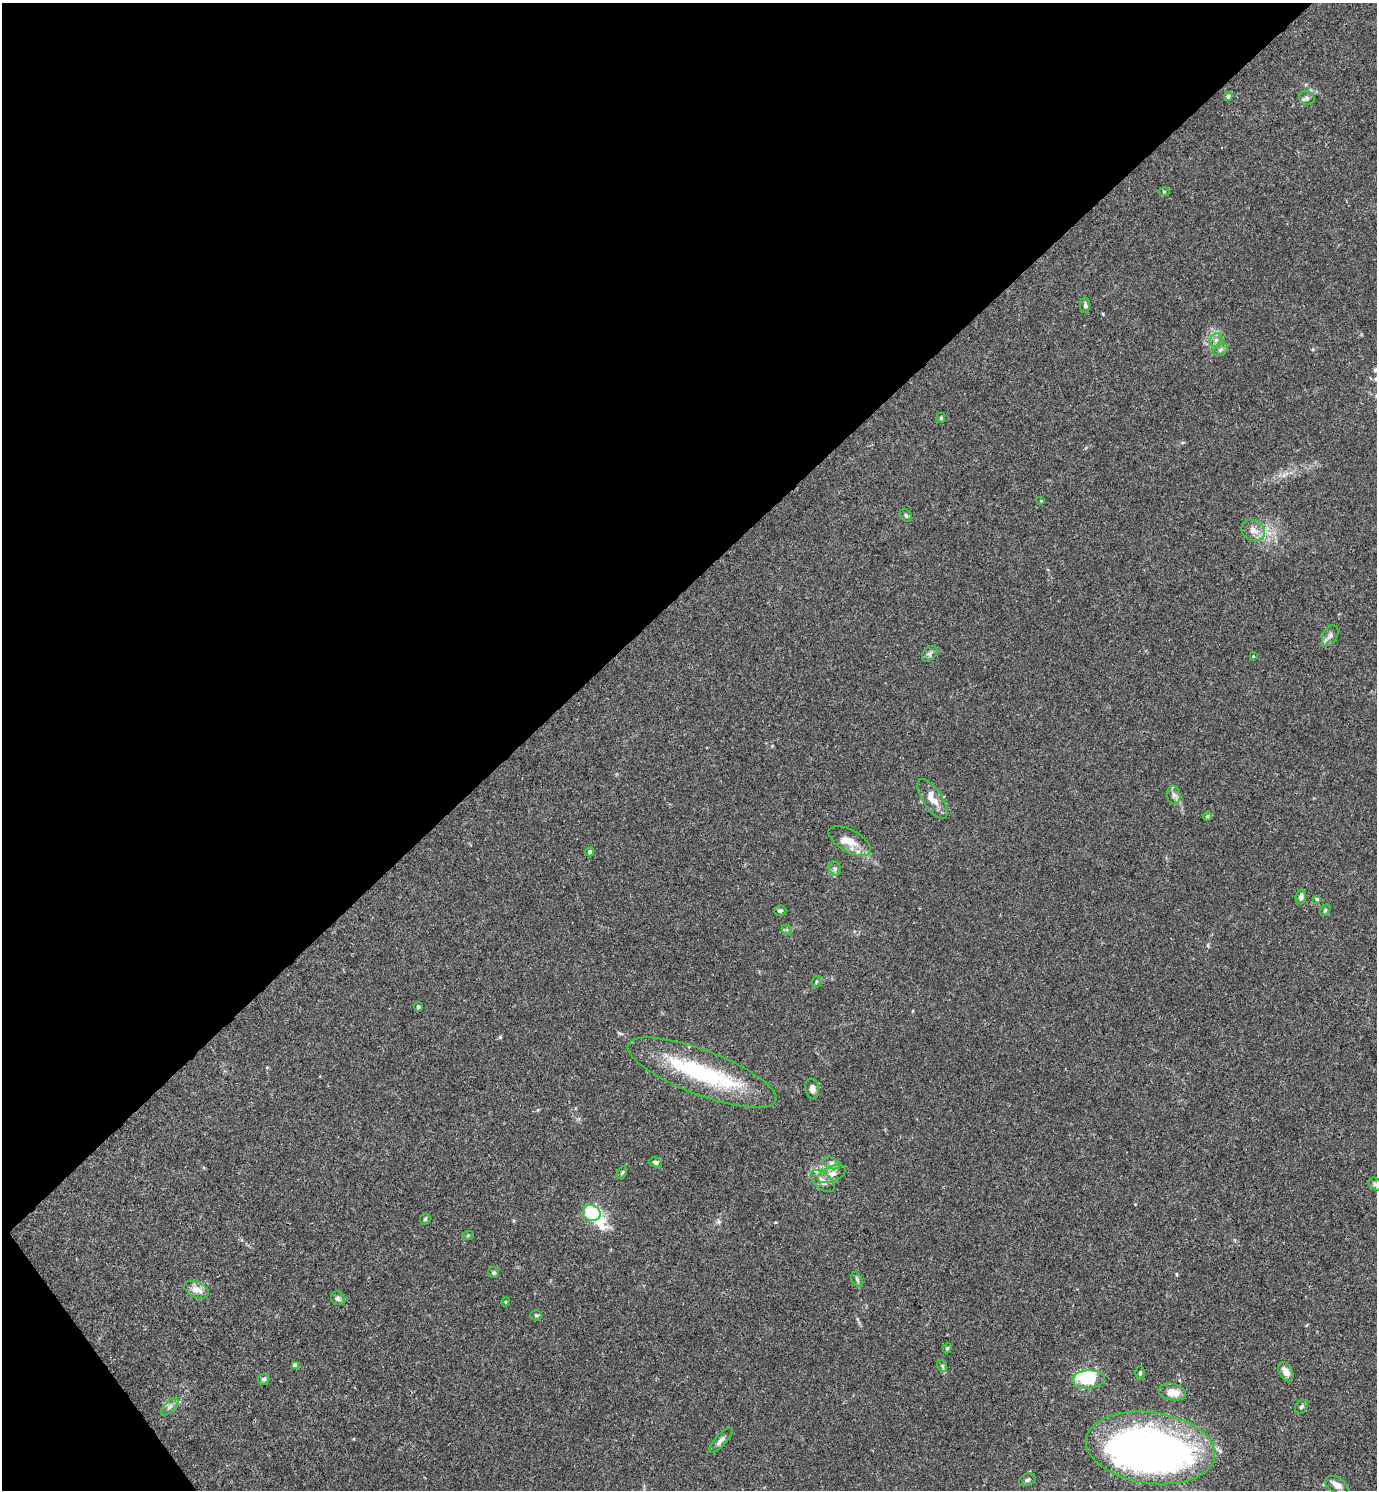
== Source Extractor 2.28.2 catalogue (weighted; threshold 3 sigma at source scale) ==
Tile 5 of 4 x 4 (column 1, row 2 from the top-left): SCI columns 300-1674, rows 2980-4467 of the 5958 x 5961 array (HDU 1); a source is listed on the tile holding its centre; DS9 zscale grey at full resolution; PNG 1379 x 1492 px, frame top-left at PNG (2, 3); each listed source drawn as its Kron ellipse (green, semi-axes under 4 px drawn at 4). Shown black and unused: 41% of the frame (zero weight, under 3 of 4 exposures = <1% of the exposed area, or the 3 px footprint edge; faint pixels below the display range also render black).
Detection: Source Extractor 2.28.2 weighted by HDU 2 'WHT'; one run over the whole footprint, this tile lists its part. Background 0.016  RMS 0.0021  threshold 0.00952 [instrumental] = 3 sigma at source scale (4.5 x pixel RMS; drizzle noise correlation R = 1.50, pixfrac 1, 0.05/0.05 arcsec/px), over >= 5 px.
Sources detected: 63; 3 inside a brighter object's white glare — neither listed nor drawn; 3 inside a brighter listed object's ellipse — not listed separately; the other 57 listed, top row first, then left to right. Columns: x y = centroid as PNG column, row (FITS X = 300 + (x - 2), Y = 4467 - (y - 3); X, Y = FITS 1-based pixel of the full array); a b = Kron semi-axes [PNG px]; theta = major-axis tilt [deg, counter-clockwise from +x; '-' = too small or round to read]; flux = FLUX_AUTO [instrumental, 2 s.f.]
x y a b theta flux
1228 96 4 4 - 0.94
1307 98 8 6 -18 0.59
1164 192 5 4 - 0.21
1085 305 8 5 90 0.49
1216 340 7 6 - 0.66
1220 350 8 5 31 0.54
941 418 5 4 - 0.27
1041 501 4 3 - 0.17
906 515 7 5 -50 0.4
1253 530 12 10 -31 1.8
1330 636 11 7 61 0.84
930 654 9 6 45 0.53
1253 656 3 2 - 0.16
1174 795 9 6 -79 0.86
932 799 23 9 -57 2.6
1208 816 4 4 - 0.32
850 841 23 11 -29 2.8
590 852 4 4 - 0.59
835 868 7 5 -68 0.54
1301 897 7 5 86 0.78
1317 899 4 3 - 0.22
1325 910 6 4 61 0.3
780 911 6 5 - 0.42
787 930 6 4 -46 0.32
816 982 6 4 72 0.25
418 1007 5 4 - 0.46
702 1073 79 22 -21 21
812 1089 10 6 -79 1
656 1162 6 5 - 0.43
832 1163 9 5 -19 0.67
622 1173 6 4 61 0.31
832 1174 15 7 22 1.6
823 1181 14 8 -39 1.8
1375 1184 7 5 -49 0.42
592 1213 9 7 -25 12
425 1219 5 5 - 0.27
468 1235 6 4 20 0.23
494 1272 5 5 - 0.35
857 1279 8 5 -64 0.45
197 1290 13 7 -25 1.9
338 1298 7 6 - 0.59
505 1302 5 3 - 0.17
536 1315 5 5 - 0.31
947 1348 5 4 - 0.26
295 1365 4 4 - 1.6
942 1366 6 4 -62 0.32
1286 1372 10 6 -60 1.4
1140 1373 6 4 89 0.32
264 1379 6 5 - 0.42
1088 1379 16 9 4 8.4
1172 1392 14 8 -12 2.7
170 1407 11 5 45 0.73
1301 1407 7 5 56 0.45
721 1440 16 5 48 0.92
1150 1448 65 35 -8 140
1027 1480 8 5 27 0.52
1337 1485 12 7 -28 1.5